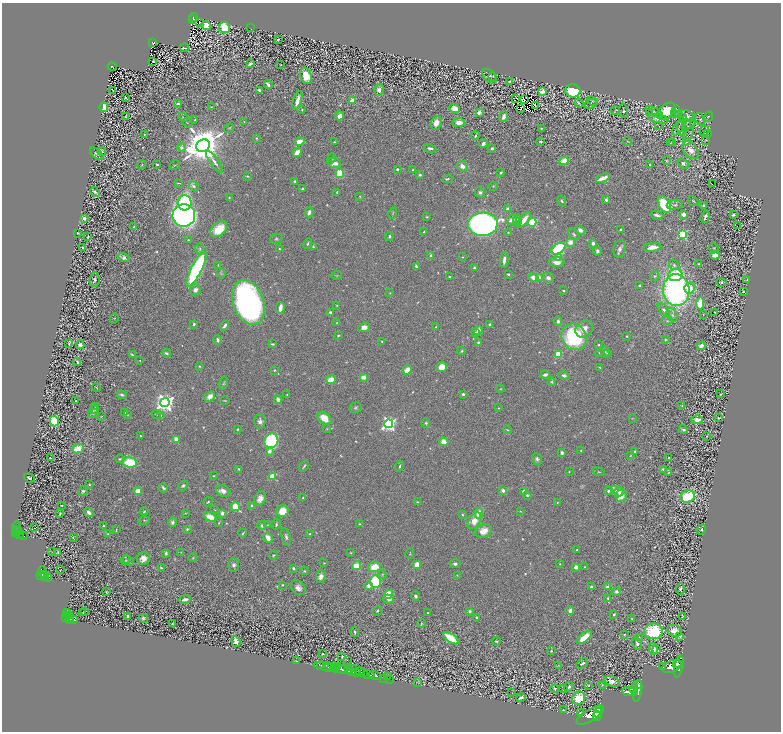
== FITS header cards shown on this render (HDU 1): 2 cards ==
NAXIS1  =                 1558
NAXIS2  =                 1459

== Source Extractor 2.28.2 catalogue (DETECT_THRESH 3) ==
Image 1558 x 1459 px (HDU 1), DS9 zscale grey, zoomed out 1/2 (1 PNG px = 2 x 2 image px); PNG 783 x 734 px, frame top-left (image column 2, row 1458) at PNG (2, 3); each listed source drawn as its Kron ellipse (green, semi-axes under 4 px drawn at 4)
Background 0.54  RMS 0.019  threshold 0.0556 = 3 sigma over >= 5 px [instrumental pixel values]
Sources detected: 1129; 170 cannot appear on this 1/2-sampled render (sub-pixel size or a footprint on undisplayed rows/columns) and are neither listed nor drawn; of the other 959, the 500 brightest by FLUX_AUTO listed and drawn (459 fainter detections omitted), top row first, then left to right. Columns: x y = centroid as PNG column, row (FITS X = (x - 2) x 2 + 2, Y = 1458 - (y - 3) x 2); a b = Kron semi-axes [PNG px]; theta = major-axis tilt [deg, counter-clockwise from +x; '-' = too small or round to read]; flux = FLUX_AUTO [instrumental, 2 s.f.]
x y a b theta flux
194 17 4 2 - 150
192 20 2 1 - 11
199 23 2 1 - 6.1
206 26 4 4 - 59
224 28 6 5 - 290
251 28 2 1 - 3.5
278 39 2 2 - 5.7
153 42 4 3 - 120
184 48 4 2 - 8.5
153 61 2 1 - 3.4
250 64 3 2 - 11
281 65 2 2 - 2.5
112 66 4 2 - 130
306 76 8 5 -73 60
489 76 8 5 -47 10
493 76 2 2 - 2.7
510 81 2 2 - 3
268 85 5 2 - 12
113 90 4 1 - 3.4
259 90 3 2 - 11
379 90 6 4 -89 16
542 91 4 3 - 23
573 91 7 6 - 290
126 98 4 1 - 2.7
515 98 4 2 - 12
524 99 2 1 - 4.5
352 100 3 2 - 93
297 101 10 3 74 28
592 101 6 3 -43 2.7
579 103 5 2 - 6.8
178 104 2 2 - 17
591 104 6 4 26 3.7
535 106 2 1 - 2.4
104 107 4 3 - 46
211 107 2 1 - 2.4
455 109 5 4 - 43
520 109 3 2 - 6.7
302 110 3 2 - 4.7
615 111 4 3 - 4.4
624 111 7 3 -85 4.9
666 111 11 6 41 120
676 111 6 2 75 2.7
479 112 4 3 - 17
654 112 10 4 -27 9.5
649 113 4 2 - 2.6
678 114 4 2 - 2.4
126 116 3 2 - 3.7
340 116 4 3 - 39
687 116 7 4 -29 16
183 117 5 2 - 2.8
503 117 5 3 - 15
683 117 3 2 - 3.4
708 117 5 3 - 3.8
659 119 10 4 -12 15
700 119 6 5 - 7.3
195 120 3 3 - 3.3
244 121 2 2 - 2.8
459 122 6 4 9 36
187 123 5 2 - 3.1
436 123 7 5 67 38
686 124 5 2 - 2.8
690 124 6 4 32 5.8
659 125 4 2 - 2.8
682 126 9 2 88 3.6
229 128 5 2 - 3
678 128 8 2 57 6.1
541 129 2 2 - 3
704 131 5 2 - 3.4
707 133 3 3 - 2.6
144 134 2 2 - 2.6
689 134 8 4 62 5.6
475 136 4 2 - 5.4
256 138 3 3 - 3.9
706 140 4 3 - 2.6
299 141 5 3 - 50
627 141 4 2 - 2.8
334 142 2 2 - 2.8
541 142 3 2 - 3.7
687 142 2 1 - 29
483 143 4 2 - 12
670 143 4 2 - 3
672 143 2 2 - 3.1
203 146 7 6 - 14000
182 148 4 4 - 12
430 148 6 3 -14 12
492 148 3 3 - 11
691 150 10 6 -48 29
102 151 4 2 - 15
297 152 5 3 - 80
97 154 8 3 -42 4.6
332 158 4 3 - 3.7
564 161 4 3 - 67
667 161 4 3 - 3.5
214 162 13 3 -54 17
334 163 7 5 -18 31
683 163 6 3 -37 12
157 164 2 2 - 3.6
142 165 4 3 - 3.1
175 165 5 2 - 3
650 165 3 2 - 3.4
462 166 6 4 -46 20
397 169 3 3 - 6.3
413 170 3 2 - 3.3
501 172 4 3 - 4.5
340 173 4 4 - 110
420 175 4 3 - 6.3
247 176 3 2 - 3.5
603 178 7 3 24 42
448 179 5 3 - 5.5
295 181 3 3 - 7.1
178 183 3 1 - 2.8
712 184 2 1 - 17
194 186 5 4 - 9.9
493 186 5 3 - 4.2
302 189 4 2 - 5
95 192 5 2 - 11
337 192 2 2 - 5.8
480 192 5 4 - 8.6
360 196 3 3 - 2.5
229 197 2 2 - 3
606 200 2 2 - 23
562 201 5 3 - 5.9
693 201 6 2 -34 3.2
184 203 8 7 - 480
664 205 9 5 -57 180
675 205 8 4 8 9.1
704 205 3 2 - 4.7
508 209 3 3 - 21
309 212 5 3 - 17
393 213 6 2 75 3.4
683 214 3 3 - 20
733 214 3 2 - 8.9
184 215 11 11 - 2700
657 215 6 2 -17 14
427 217 3 2 - 3.3
705 217 6 2 72 8.4
84 218 3 2 - 10
511 220 6 3 34 25
517 220 5 4 - 11
524 220 9 4 51 47
532 222 4 4 - 200
483 224 15 11 4 1700
737 226 2 1 - 25
133 227 3 2 - 3.2
219 229 10 6 43 75
580 230 5 4 - 17
621 230 3 3 - 9.9
424 232 4 2 - 4.1
77 233 3 2 - 2.6
508 233 3 3 - 2.4
574 234 7 4 -41 7.4
682 234 3 3 - 340
389 236 4 3 - 5.1
88 237 3 2 - 3.6
276 239 6 5 - 6.9
188 240 4 2 - 3.4
570 242 3 3 - 49
308 243 5 3 - 6.3
593 243 3 3 - 15
313 246 3 3 - 2.9
652 247 9 4 8 32
82 248 2 2 - 2.6
714 248 5 3 - 3.5
200 249 6 4 89 6.5
279 249 3 2 - 2.5
558 249 7 5 36 400
620 249 9 6 80 16
597 251 4 3 - 8.7
431 255 3 3 - 6.9
715 255 5 3 - 40
124 257 6 4 -21 14
462 257 2 2 - 2.8
559 257 4 3 - 30
504 260 7 3 82 21
557 262 7 5 -3 34
699 264 2 2 - 4.1
218 265 4 2 - 2.6
674 265 5 4 - 8.9
416 266 4 3 - 5.3
474 268 3 2 - 7.9
196 269 19 5 63 710
221 273 5 3 - 4.8
508 274 2 2 - 4.3
337 275 5 2 - 2.8
675 275 7 6 - 220
655 276 5 4 - 5.5
449 277 4 2 - 5.1
539 277 2 2 - 54
534 278 5 3 - 42
548 278 5 5 - 16
746 279 3 1 - 2.5
94 280 7 5 85 9.9
721 282 5 4 - 5.5
640 285 3 2 - 8.5
690 288 5 5 - 52
195 290 5 5 - 17
676 290 16 13 -84 1100
564 291 3 2 - 3.3
743 292 3 3 - 3.8
390 293 2 2 - 2.5
248 302 23 15 -70 2000
700 303 6 4 84 80
337 305 3 3 - 3.1
280 308 6 3 79 42
664 310 8 4 -49 14
330 312 3 3 - 9
714 312 2 2 - 3
703 314 3 2 - 2.4
672 315 7 5 -60 11
114 318 5 3 - 3.3
558 321 5 4 - 12
667 321 6 3 0 5.6
337 323 2 2 - 7
194 324 3 2 - 6.1
490 325 4 3 - 9.2
225 326 5 3 - 13
364 327 6 4 24 24
436 327 2 2 - 7.6
584 329 9 8 - 39
478 330 5 3 - 27
475 333 3 2 - 4.7
338 335 2 2 - 4.4
627 336 2 2 - 3.6
574 337 14 12 -55 400
665 339 3 3 - 3.3
217 340 5 3 - 8.3
382 342 3 2 - 3.8
478 342 3 3 - 5.3
69 343 4 2 - 4.4
273 344 3 2 - 5.4
80 345 4 3 - 25
598 345 2 2 - 3.4
701 346 4 3 - 21
462 351 4 3 - 4.1
605 351 6 3 -57 7
166 353 5 3 - 8.4
600 353 4 3 - 3.3
607 353 4 2 - 2.8
558 354 4 4 - 96
132 355 3 3 - 5.1
140 360 2 2 - 2.5
77 362 4 3 - 7.4
199 366 4 3 - 3.6
442 367 5 5 - 49
600 368 4 2 - 3.2
274 370 3 3 - 3.9
407 370 5 3 - 51
545 374 4 3 - 12
564 376 6 3 -17 11
363 377 3 3 - 42
331 380 5 3 - 67
552 382 4 4 - 5.2
224 383 7 3 77 5.1
96 387 4 3 - 2.8
500 389 4 3 - 3.6
287 394 3 3 - 2.5
463 394 2 2 - 18
720 394 3 1 - 2.9
122 395 5 3 - 8.9
210 396 6 4 40 31
225 400 5 2 - 3.4
278 400 4 3 - 20
76 401 2 2 - 2.8
165 403 4 4 - 2000
682 406 3 3 - 3.2
96 407 3 2 - 2.8
356 408 6 5 - 7.3
498 408 2 2 - 3.1
95 409 5 3 - 3.4
93 411 7 4 69 6.9
125 413 3 2 - 3.5
156 414 4 3 - 4
127 415 4 2 - 3.6
101 416 4 2 - 2.6
160 416 4 3 - 4.5
324 418 8 5 -39 59
632 418 4 3 - 2.4
719 418 4 2 - 5.1
697 420 6 3 0 23
54 421 5 4 - 160
260 421 7 5 89 15
426 423 5 3 - 5.3
389 424 4 4 - 1000
237 429 3 2 - 3.9
327 429 4 3 - 3.3
683 429 5 3 - 8.4
507 430 4 2 - 3.4
140 436 2 2 - 3
707 436 3 3 - 2.5
176 439 3 3 - 44
271 441 7 7 - 530
444 442 4 4 - 42
78 449 6 4 23 60
581 450 2 2 - 2.8
269 451 3 3 - 21
635 451 4 3 - 4.9
562 453 3 2 - 8.7
630 456 4 3 - 2.9
669 457 2 2 - 2.9
50 458 3 1 - 2.6
120 459 4 3 - 4.5
537 459 6 5 - 9.4
130 463 7 5 -5 190
304 466 6 2 53 5.1
400 466 5 3 - 5.8
239 469 3 2 - 3.7
663 470 4 3 - 10
569 472 2 2 - 3.5
599 472 6 2 -18 3.2
668 472 4 3 - 3
214 476 3 2 - 3
273 476 3 3 - 150
29 478 5 3 - 5.9
89 485 2 2 - 4.4
183 486 5 3 - 8
163 488 5 3 - 6.9
615 490 3 3 - 74
83 491 5 4 - 6.2
138 491 4 4 - 44
223 491 8 5 -25 23
503 491 2 2 - 47
524 491 4 3 - 26
608 491 4 4 - 9.1
619 492 5 4 - 11
527 495 3 3 - 7.3
621 496 6 5 - 36
688 496 7 6 - 220
303 498 4 3 - 4
260 499 8 5 64 25
208 502 5 3 - 4.7
418 502 4 3 - 3.8
557 503 2 2 - 2.6
61 505 2 2 - 3.6
252 506 3 3 - 7.6
235 507 4 3 - 130
215 510 3 3 - 2.5
144 511 4 3 - 4.5
283 511 6 6 - 65
520 511 3 2 - 2.4
89 513 5 3 - 18
185 513 4 2 - 2.4
222 513 3 3 - 13
479 513 5 4 - 61
60 514 3 2 - 5.1
462 515 4 3 - 3.7
210 517 7 4 -24 49
144 520 6 3 11 4.1
474 521 9 5 56 46
172 522 5 4 - 9.9
219 523 3 3 - 3
276 524 5 2 - 5
360 524 3 2 - 2.6
267 525 4 3 - 3.6
103 526 2 2 - 4.7
262 526 4 4 - 11
16 527 5 2 - 99
35 528 2 1 - 20
187 529 3 3 - 5.2
17 530 2 1 - 120
116 530 4 2 - 2.5
701 530 5 3 - 8.2
17 531 4 2 - 280
484 531 9 6 22 41
15 533 3 2 - 310
243 533 4 2 - 4.3
20 534 4 2 - 190
108 534 4 3 - 3.2
310 534 3 3 - 4.6
23 535 5 2 - 120
286 537 9 3 -75 9.1
73 538 3 2 - 4.5
268 538 5 3 - 34
577 550 2 2 - 4.2
52 552 3 2 - 2.7
58 552 4 2 - 5.8
181 552 4 3 - 3
166 553 4 3 - 7
351 553 3 2 - 2.6
410 553 5 2 - 2.7
274 555 5 3 - 3.9
193 558 4 3 - 3.2
143 559 6 6 - 29
126 560 4 4 - 4.6
128 561 6 4 -37 5.5
324 563 3 2 - 2.5
455 564 5 3 - 9
560 564 3 3 - 2.6
234 565 7 5 -85 13
417 565 3 3 - 53
356 566 4 3 - 86
161 567 2 2 - 4.1
374 567 6 5 - 61
576 567 4 3 - 17
585 567 2 2 - 4.5
293 568 2 2 - 17
60 570 2 1 - 21
305 571 4 3 - 3.7
43 572 6 3 -72 490
44 574 2 1 - 37
382 575 4 3 - 4.3
457 575 2 2 - 2.6
40 576 3 2 - 320
45 577 2 1 - 91
48 577 4 2 - 130
321 577 6 5 - 21
375 581 6 5 - 200
283 585 3 2 - 3.6
368 586 4 4 - 16
592 587 4 3 - 8.2
607 587 2 2 - 36
298 588 8 6 -48 22
680 589 5 4 - 7.5
106 592 3 2 - 4.2
616 592 5 4 - 9.3
389 594 4 4 - 92
415 596 5 3 - 8.6
608 598 3 3 - 5.7
185 599 6 3 12 22
389 599 5 3 - 14
570 610 4 3 - 20
377 611 5 2 - 4.3
470 611 3 3 - 7.1
82 612 2 1 - 2.7
85 612 3 1 - 4.7
427 613 2 2 - 3.9
68 614 5 4 - 420
614 614 3 2 - 5.3
67 616 2 1 - 150
127 616 3 2 - 6
70 617 3 2 - 46
477 617 2 2 - 5
682 617 3 2 - 3.2
66 618 3 2 - 410
143 618 5 3 - 6.1
70 619 2 2 - 120
632 619 3 2 - 3.7
73 620 4 2 - 130
172 623 2 2 - 2.4
421 624 4 3 - 3.3
653 631 9 8 - 230
674 631 8 5 -18 43
355 632 5 2 - 6.6
624 635 2 2 - 3.2
680 636 4 2 - 6.9
639 637 3 3 - 3.9
451 638 8 3 -36 170
584 638 9 4 37 68
236 641 6 3 -70 43
496 641 4 3 - 4.4
637 644 6 4 -66 9.8
653 649 5 3 - 36
656 650 3 2 - 14
551 651 4 3 - 3.8
323 654 3 2 - 5.2
342 657 3 2 - 4.3
347 660 3 2 - 2.6
296 661 3 2 - 3.2
582 663 6 3 30 7.6
677 664 4 2 - 750
321 666 3 2 - 75
325 666 11 2 -7 220
337 666 2 1 - 120
558 666 4 3 - 3.3
672 666 10 6 24 3600
679 666 11 3 80 2200
329 667 2 2 - 330
663 667 2 1 - 55
331 668 3 2 - 550
335 668 4 2 - 380
341 669 6 2 -13 1700
354 669 3 2 - 140
348 670 4 3 - 660
351 671 3 2 - 410
356 672 3 2 - 370
361 672 4 3 - 520
364 672 3 2 - 210
368 675 6 2 -9 950
375 676 7 3 -14 1000
387 677 3 1 - 62
384 678 2 1 - 47
389 679 2 1 - 21
612 681 8 5 -16 20
418 682 4 3 - 3.1
589 685 4 3 - 5.6
602 685 3 3 - 2.7
638 685 2 2 - 150
569 687 5 3 - 8.8
555 689 4 3 - 5.5
564 689 4 3 - 3.4
634 689 5 3 - 1100
638 691 11 4 79 2500
630 692 8 4 -8 2300
512 693 4 3 - 3.1
521 698 5 2 - 7.4
579 698 7 6 - 98
564 710 2 2 - 3.1
580 713 3 2 - 4
598 713 5 2 - 990
590 715 15 6 32 5600
597 716 4 3 - 2700
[459 fainter detections neither listed nor drawn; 170 sub-pixel or undisplayed-footprint detections neither listed nor drawn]